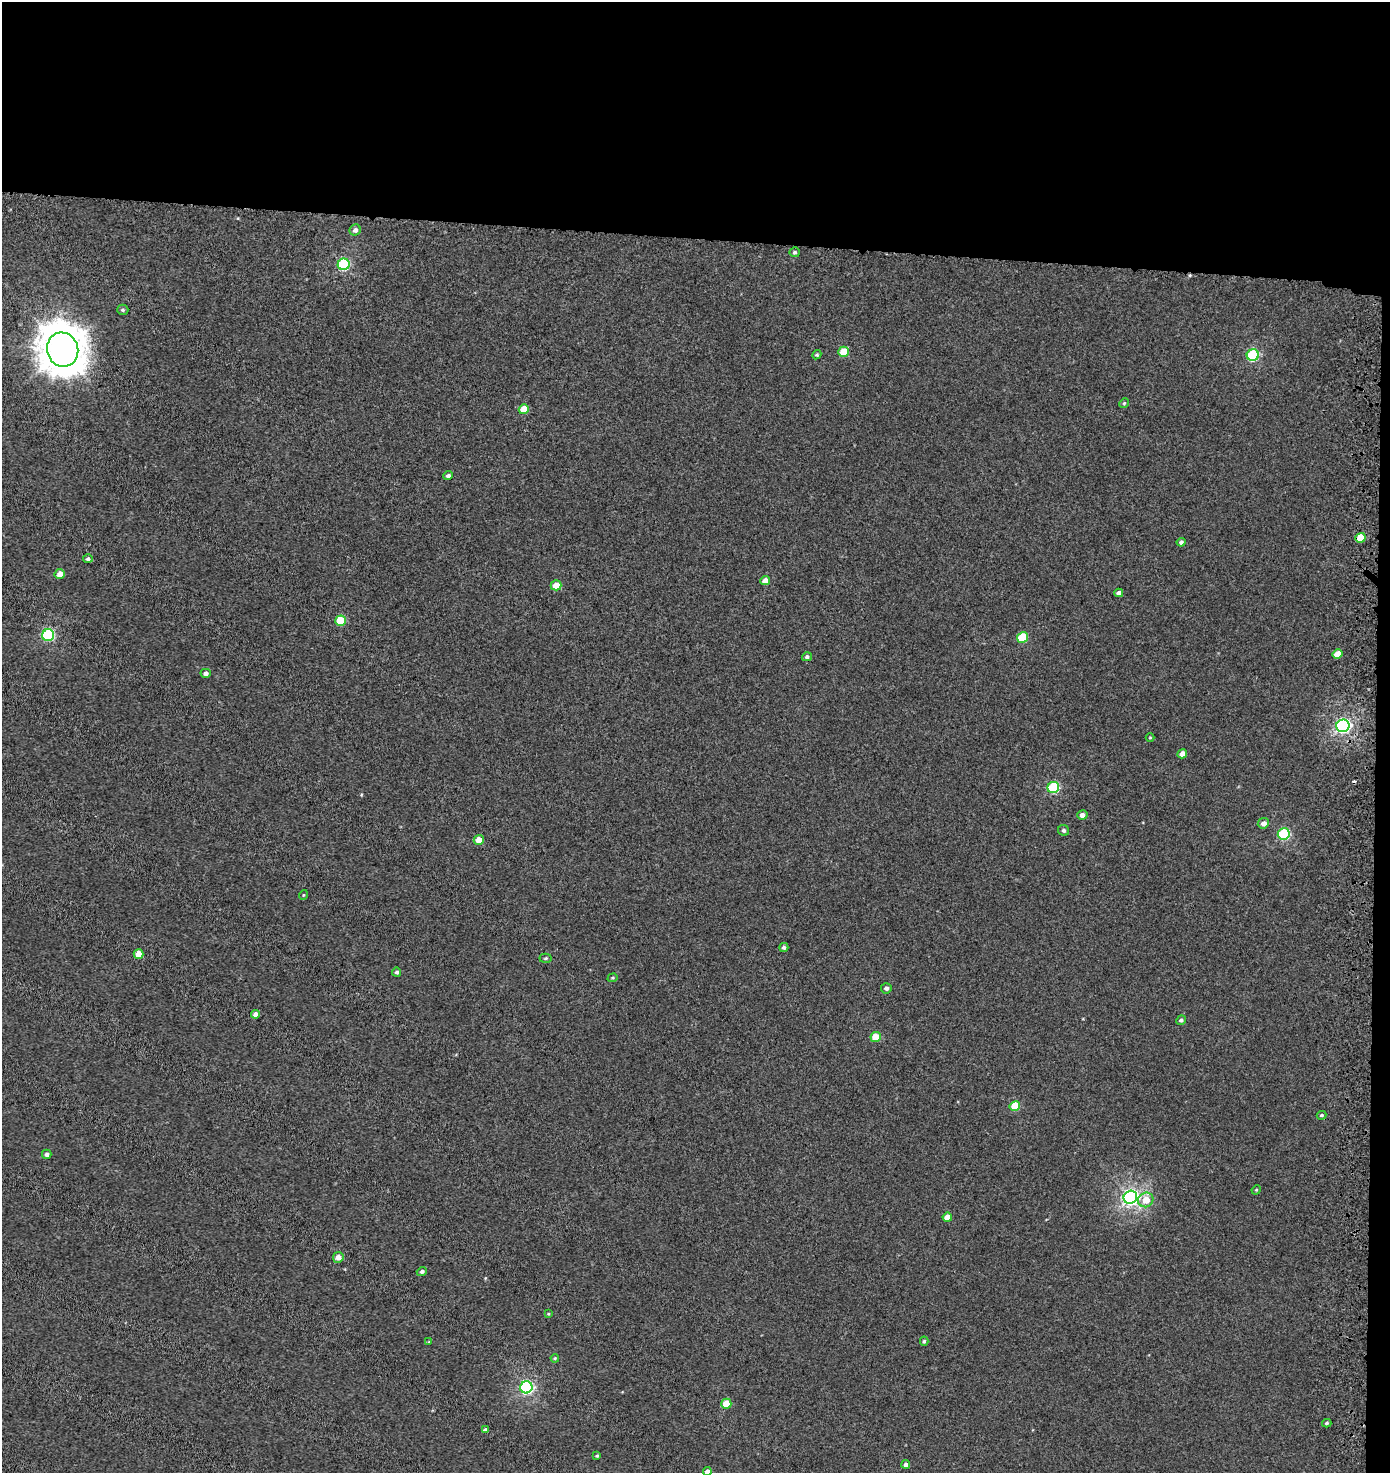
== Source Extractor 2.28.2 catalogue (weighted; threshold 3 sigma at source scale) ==
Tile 3 of 3 x 3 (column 3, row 1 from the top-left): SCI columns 3116-4503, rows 3048-4518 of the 4819 x 4580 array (HDU 1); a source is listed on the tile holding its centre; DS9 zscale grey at full resolution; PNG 1392 x 1475 px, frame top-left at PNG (2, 2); each listed source drawn as its Kron ellipse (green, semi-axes under 4 px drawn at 4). Shown black and unused: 17% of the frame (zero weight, under 3 of 5 exposures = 3% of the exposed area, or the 3 px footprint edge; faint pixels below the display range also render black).
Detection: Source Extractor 2.28.2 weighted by HDU 2 'WHT'; one run over the whole footprint, this tile lists its part. Background -2.44e-04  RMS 0.0028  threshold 0.0126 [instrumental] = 3 sigma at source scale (4.5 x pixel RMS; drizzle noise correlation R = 1.50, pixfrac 1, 0.0396/0.0396 arcsec/px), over >= 5 px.
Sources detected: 64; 1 cosmic-ray / hot-pixel residue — neither listed nor drawn; the other 63 listed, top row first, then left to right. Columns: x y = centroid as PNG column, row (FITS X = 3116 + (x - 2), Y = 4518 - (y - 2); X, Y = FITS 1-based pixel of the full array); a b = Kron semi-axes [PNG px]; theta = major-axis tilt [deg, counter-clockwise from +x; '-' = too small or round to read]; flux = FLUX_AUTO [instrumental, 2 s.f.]
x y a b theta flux
355 230 6 5 - 1.1
795 252 5 5 - 0.56
344 264 6 5 - 31
123 310 5 5 - 0.49
63 350 17 15 -73 740
844 352 5 5 - 5.3
817 355 5 4 - 0.36
1253 355 6 5 - 25
1124 403 5 4 - 0.38
524 409 5 5 - 5.1
448 476 5 4 - 0.74
1360 538 5 5 - 6.8
1181 542 4 4 - 0.66
88 559 5 4 - 0.71
60 574 5 5 - 2.1
765 581 5 4 - 2.4
556 585 5 5 - 3.3
1119 593 4 4 - 0.9
340 621 5 5 - 8.2
48 635 6 6 - 32
1023 637 5 5 - 11
1337 654 5 4 - 2.7
807 657 5 4 - 0.61
206 673 5 4 - 0.93
1343 726 6 6 - 69
1150 738 4 3 - 0.23
1182 754 5 4 - 2.2
1053 788 6 5 - 22
1082 815 5 5 - 1.4
1263 823 6 5 - 1.5
1064 830 6 5 - 0.64
1284 834 6 5 - 26
479 840 5 5 - 2.7
303 895 5 3 - 0.22
784 947 4 4 - 0.56
139 954 5 5 - 4.5
546 958 6 4 3 0.4
397 972 4 4 - 0.68
613 978 5 4 - 0.35
886 988 5 5 - 0.77
255 1014 4 4 - 1.3
1181 1020 5 4 - 0.63
876 1037 5 5 - 5.5
1015 1106 5 5 - 7.3
1322 1115 5 4 - 0.44
47 1154 4 4 - 0.78
1256 1190 5 4 - 0.3
1130 1197 7 6 - 91
1146 1200 8 7 - 4.3
947 1217 5 4 - 2.7
338 1257 5 5 - 1.8
422 1272 5 4 - 0.66
548 1314 4 4 - 0.29
924 1341 4 4 - 0.42
429 1342 3 3 - 0.24
555 1358 4 4 - 0.3
526 1387 6 6 - 48
726 1404 5 5 - 6.6
1327 1423 4 3 - 0.45
485 1430 4 4 - 0.76
597 1456 4 3 - 0.37
906 1464 4 4 - 1.1
707 1472 4 4 - 1.3
Isophote crosses this tile's border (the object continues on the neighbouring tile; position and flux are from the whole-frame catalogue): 1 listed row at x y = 707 1472